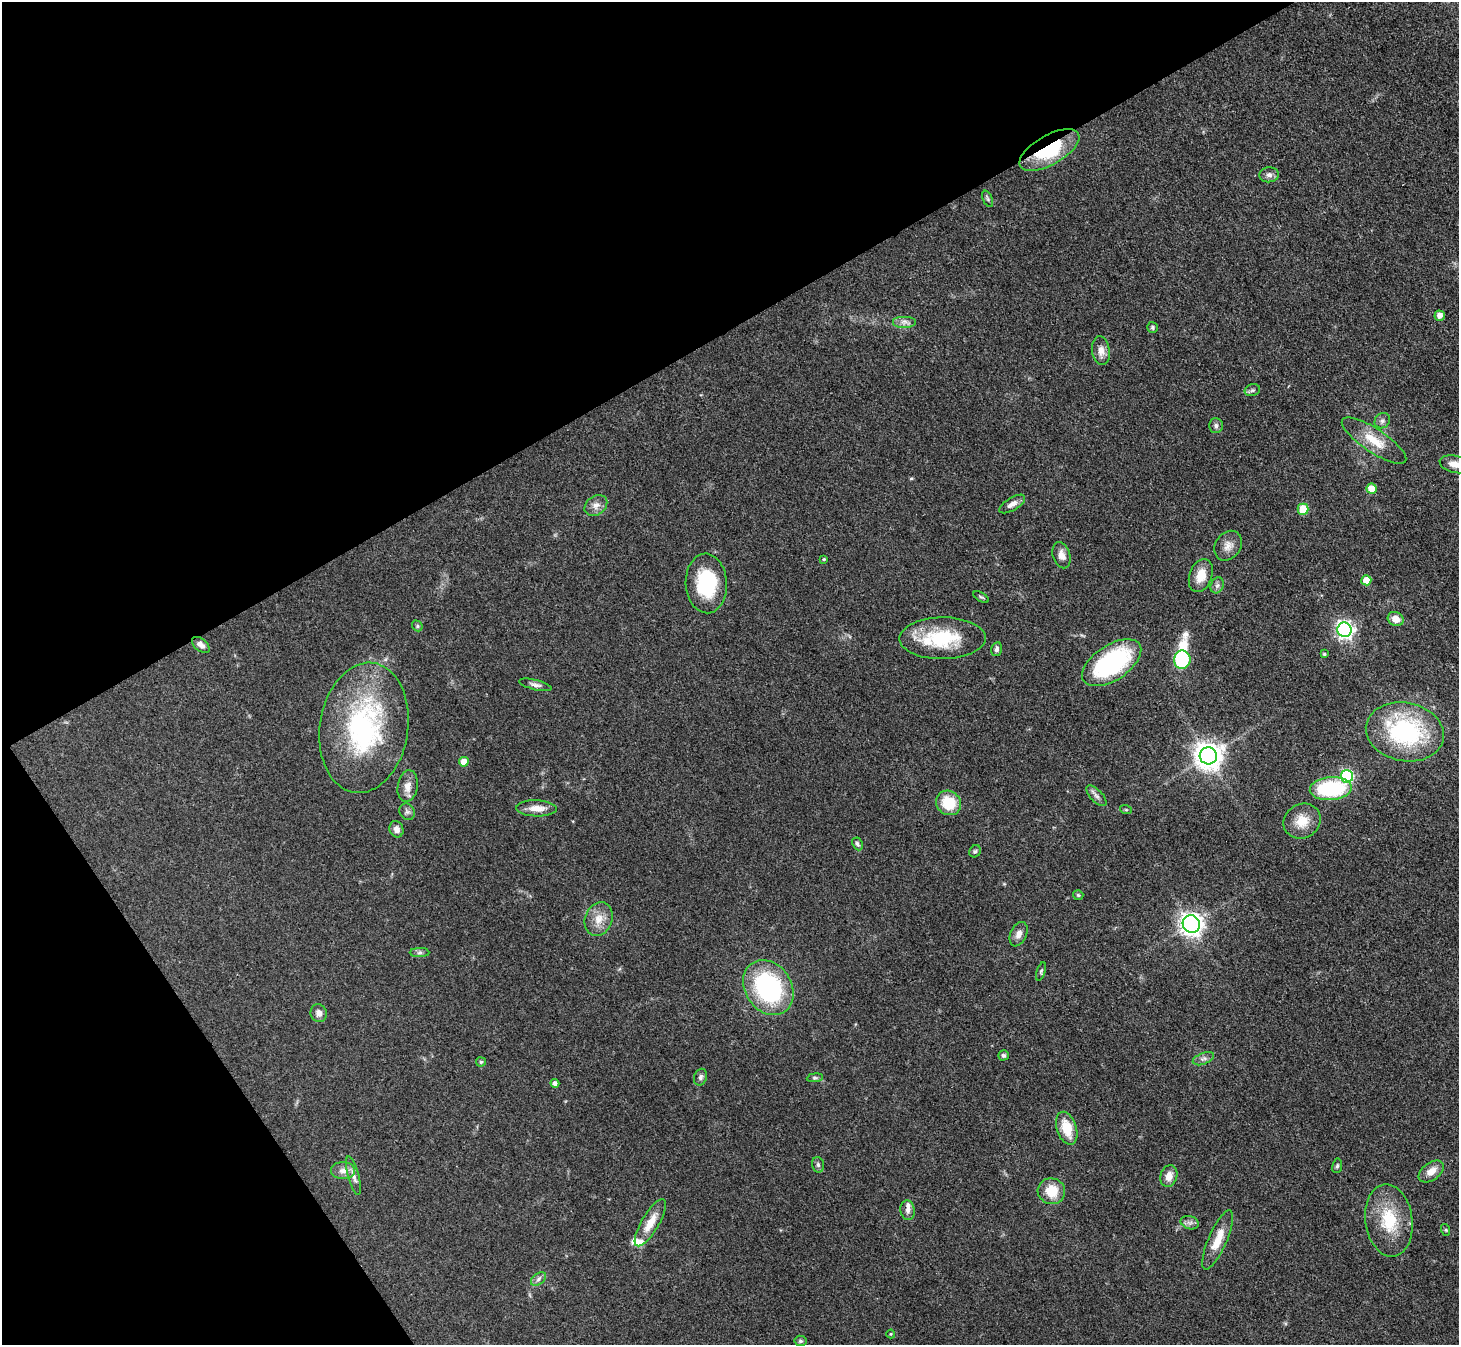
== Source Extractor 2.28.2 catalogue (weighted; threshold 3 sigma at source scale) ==
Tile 5 of 4 x 4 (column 1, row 2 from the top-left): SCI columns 2-1458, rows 2982-4324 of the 5832 x 5824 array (HDU 1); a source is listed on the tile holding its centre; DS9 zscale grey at full resolution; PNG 1461 x 1347 px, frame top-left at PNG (2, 2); each listed source drawn as its Kron ellipse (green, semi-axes under 4 px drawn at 4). Shown black and unused: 31% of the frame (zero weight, under 3 of 4 exposures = <1% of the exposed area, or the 3 px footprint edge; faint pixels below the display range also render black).
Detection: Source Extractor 2.28.2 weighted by HDU 2 'WHT'; one run over the whole footprint, this tile lists its part. Background 0.0504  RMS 0.005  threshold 0.0223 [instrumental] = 3 sigma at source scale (4.5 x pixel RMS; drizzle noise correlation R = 1.50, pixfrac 1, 0.05/0.05 arcsec/px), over >= 5 px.
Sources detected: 85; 1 inside a brighter object's white glare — neither listed nor drawn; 3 inside a brighter listed object's ellipse — not listed separately; the other 81 listed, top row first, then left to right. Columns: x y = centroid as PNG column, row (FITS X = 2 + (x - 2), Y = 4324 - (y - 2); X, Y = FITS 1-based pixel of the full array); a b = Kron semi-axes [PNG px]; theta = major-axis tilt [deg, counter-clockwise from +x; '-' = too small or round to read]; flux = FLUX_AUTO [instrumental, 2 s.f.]
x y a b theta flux
1049 150 33 14 29 30
1269 175 10 7 6 2
988 199 9 4 -67 1
1440 316 5 5 - 3.1
904 322 12 6 0 2.3
1152 327 6 5 - 0.83
1101 351 14 9 -82 3.8
1252 390 8 6 19 1.2
1382 421 8 7 - 1.7
1216 425 7 7 - 1.5
1374 441 38 12 -34 12
1455 464 15 8 -14 4.2
1372 489 5 5 - 8.1
1012 504 14 6 31 3
596 505 12 9 38 3.2
1303 509 5 5 - 16
1228 546 16 12 54 4.2
1061 555 13 8 -73 3.5
824 559 3 3 - 0.58
1201 575 17 11 70 8
1366 580 5 5 - 6.8
706 583 30 20 -87 31
1217 585 8 6 68 1.5
981 597 8 3 -32 0.78
1396 619 8 7 - 4.8
417 626 6 5 - 0.76
1345 630 7 7 - 190
942 638 43 21 1 30
201 645 10 6 -39 2.5
997 649 7 5 76 1.4
1324 654 4 3 - 0.77
1182 660 9 8 - 35
1112 663 33 17 33 62
535 685 16 5 -14 2
364 728 65 44 81 90
1405 732 39 29 -11 66
1208 756 8 8 - 590
464 762 5 5 - 5.3
1347 776 6 6 - 56
408 786 16 10 81 4.8
1331 789 21 11 5 42
1096 796 13 6 -46 2
948 803 13 11 -37 14
537 808 20 8 -2 5.6
1126 810 6 4 -19 0.55
407 812 8 7 - 1.5
1302 821 19 17 31 8.9
396 829 8 7 - 2.9
857 844 6 5 - 1.3
975 851 6 5 - 0.99
1078 895 5 5 - 0.68
599 919 17 13 70 6.7
1191 924 9 8 - 300
1019 934 13 8 65 3.1
420 953 10 4 1 1.2
1041 971 10 4 73 0.85
768 988 29 23 -56 69
319 1013 9 8 - 2.8
1003 1055 5 5 - 0.99
1203 1059 11 5 21 1.7
481 1062 5 4 - 0.66
700 1077 8 6 69 1.5
815 1078 8 4 7 0.87
555 1083 4 4 - 1.6
1067 1128 17 10 -72 12
818 1165 8 5 -75 1.1
1337 1166 7 5 80 0.98
343 1171 12 8 0 3.4
1431 1171 14 8 36 5.1
353 1176 20 5 -75 2.9
1169 1176 11 8 71 4.3
1051 1191 14 13 - 12
908 1210 10 7 -81 2.1
1389 1220 36 23 -82 22
650 1223 27 8 59 8
1190 1223 9 6 -16 1.8
1446 1230 6 4 -71 0.62
1218 1240 32 9 66 9.7
538 1279 8 5 37 1.5
891 1334 4 4 - 0.51
800 1341 6 5 - 1
Overlapping masked pixels (flux is a lower limit): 1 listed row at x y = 1049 150
Isophote crosses this tile's border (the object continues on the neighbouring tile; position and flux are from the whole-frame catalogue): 1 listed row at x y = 1455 464